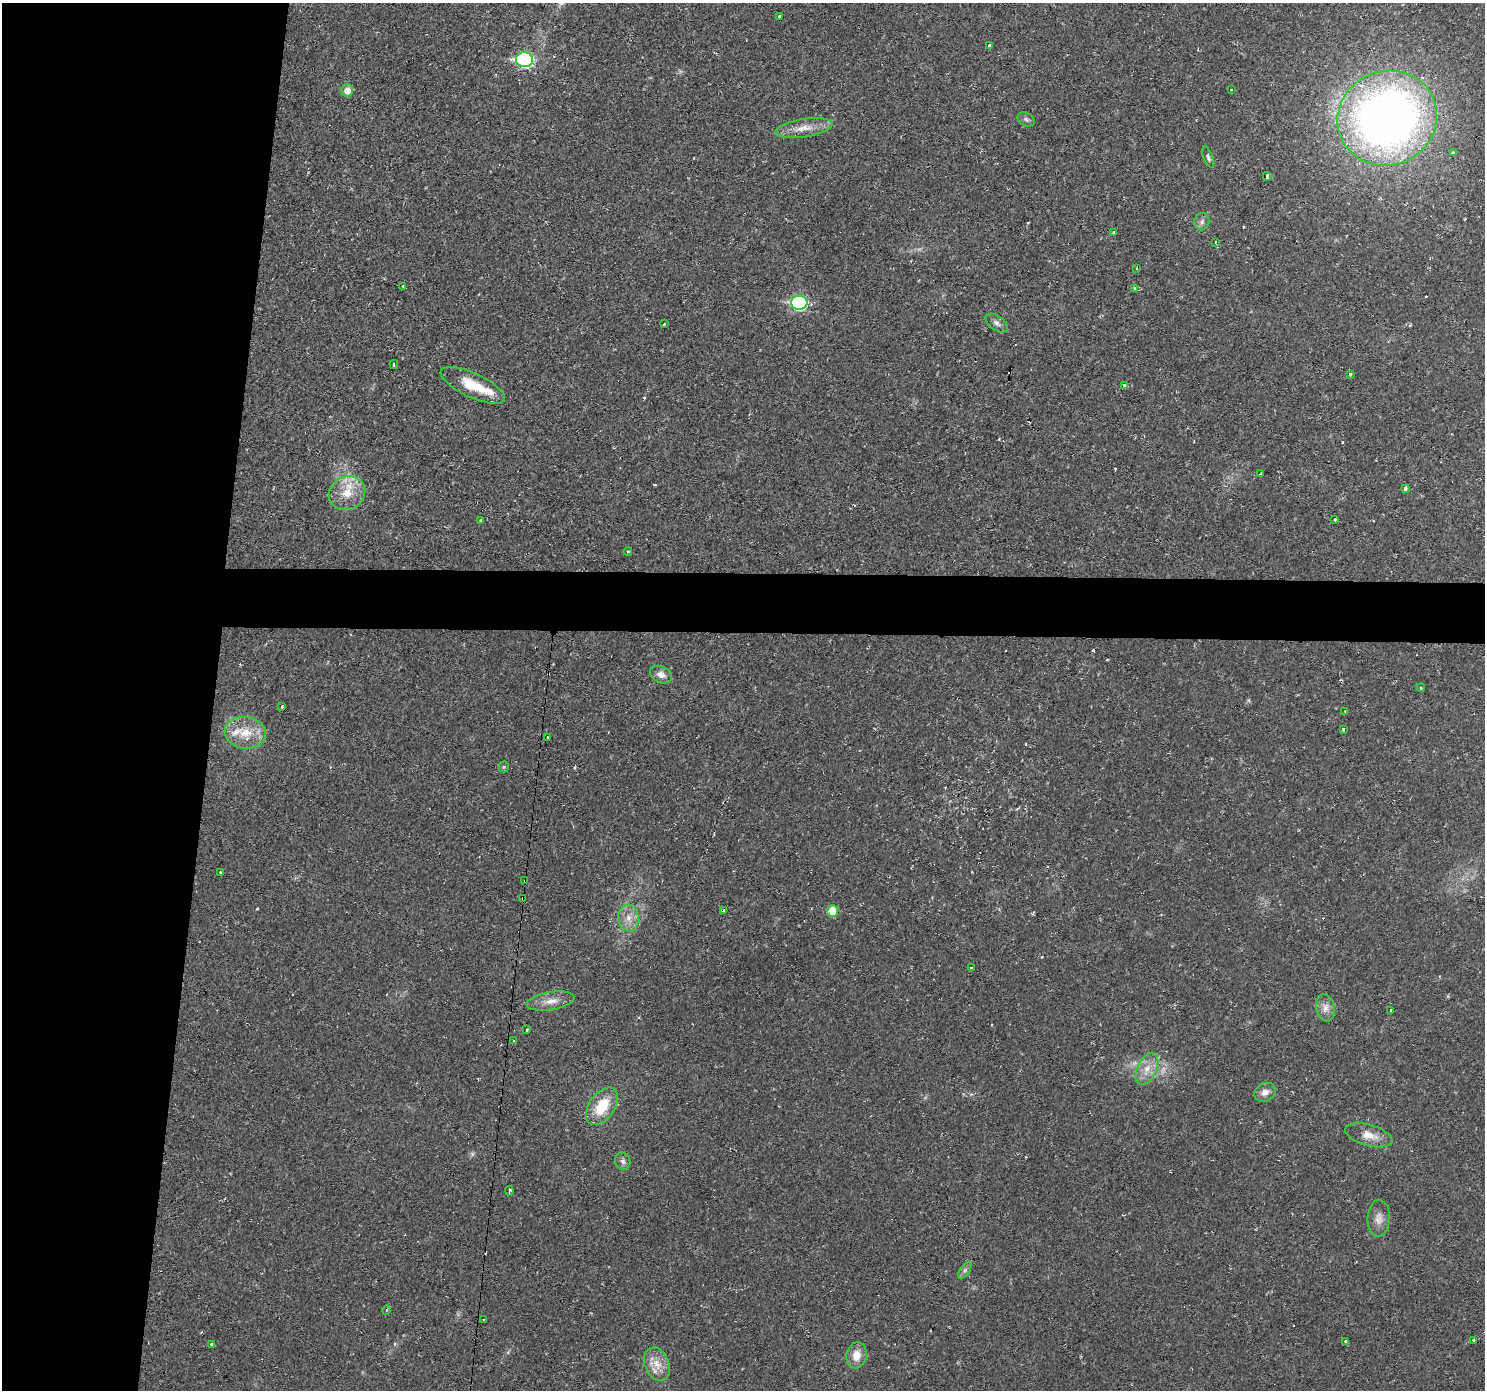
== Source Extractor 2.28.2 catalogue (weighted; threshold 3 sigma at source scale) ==
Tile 4 of 3 x 3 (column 1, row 2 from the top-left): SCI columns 1-1483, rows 1492-2879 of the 4448 x 4473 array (HDU 1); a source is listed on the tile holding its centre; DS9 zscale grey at full resolution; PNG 1487 x 1392 px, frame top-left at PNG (2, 3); each listed source drawn as its Kron ellipse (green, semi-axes under 4 px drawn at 4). Shown black and unused: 18% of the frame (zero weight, under 2 of 3 exposures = <1% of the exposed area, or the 3 px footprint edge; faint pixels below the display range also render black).
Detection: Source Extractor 2.28.2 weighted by HDU 2 'WHT'; one run over the whole footprint, this tile lists its part. Background 0.0201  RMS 0.006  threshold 0.0269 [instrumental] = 3 sigma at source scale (4.5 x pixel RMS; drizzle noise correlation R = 1.50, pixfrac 1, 0.05/0.05 arcsec/px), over >= 5 px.
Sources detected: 81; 3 too faint to see at this stretch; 11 cosmic-ray / hot-pixel residue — neither listed nor drawn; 2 inside a brighter listed object's ellipse — not listed separately; the other 65 listed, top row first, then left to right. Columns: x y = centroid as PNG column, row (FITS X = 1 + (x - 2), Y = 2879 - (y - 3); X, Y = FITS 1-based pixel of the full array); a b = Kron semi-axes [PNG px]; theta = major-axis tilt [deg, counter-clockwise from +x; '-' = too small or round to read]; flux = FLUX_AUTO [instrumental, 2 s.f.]
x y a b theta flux
779 16 3 3 - 5.1
990 46 3 3 - 3.2
525 60 8 7 - 94
347 90 6 6 - 6
1232 90 3 3 - 0.79
1387 118 50 47 23 470
1026 119 9 6 -28 1.7
804 128 28 9 9 8.7
1453 153 4 3 - 3.9
1208 157 11 4 -68 1.5
1267 176 4 3 - 4.4
1202 222 9 7 73 2.3
1114 232 3 3 - 1
1215 242 3 2 - 0.51
1137 268 4 2 - 1.8
403 286 3 2 - 0.62
1135 289 4 3 - 3.5
799 303 8 7 - 96
997 323 12 7 -35 2.6
664 324 3 3 - 1.5
394 365 4 3 - 4.2
1350 374 4 3 - 2.9
473 385 35 12 -25 19
1124 385 3 3 - 2.9
1261 473 4 2 - 0.5
1405 489 4 3 - 4.7
347 493 19 16 28 13
1335 519 3 3 - 2.5
480 521 4 3 - 0.71
628 551 4 3 - 0.53
661 675 12 8 -25 4
1421 688 4 3 - 0.53
282 706 3 3 - 1.9
1345 711 3 3 - 0.67
1343 729 3 3 - 1.9
245 733 21 16 -7 14
547 737 3 3 - 1.7
504 767 5 5 - 0.78
220 872 3 2 - 1.1
525 881 3 3 - 0.68
523 898 3 2 - 0.9
724 911 4 3 - 8.3
832 911 6 5 - 13
628 918 13 10 -83 6.4
971 968 3 3 - 1.4
551 1001 24 9 9 6.7
1325 1008 14 9 -77 4.6
1391 1010 3 3 - 8.3
527 1030 3 3 - 1.3
514 1041 3 3 - 1.5
1147 1069 17 9 64 7.5
1265 1092 11 9 31 4.4
602 1106 21 12 54 20
1369 1135 24 10 -16 8.4
623 1161 9 7 -75 2.2
509 1191 5 3 - 2.5
1379 1218 18 11 87 5.5
965 1270 9 4 55 1.7
387 1310 5 3 - 0.71
484 1319 3 2 - 0.52
1473 1340 3 3 - 2.4
1345 1341 3 3 - 3.4
211 1344 3 3 - 4.7
856 1355 13 10 79 7.8
657 1364 17 12 -67 8.4
Overlapping masked pixels (flux is a lower limit): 2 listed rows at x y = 525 881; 523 898
Unlisted compact peaks at least as high as the median listed source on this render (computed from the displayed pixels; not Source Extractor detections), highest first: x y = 1093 650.